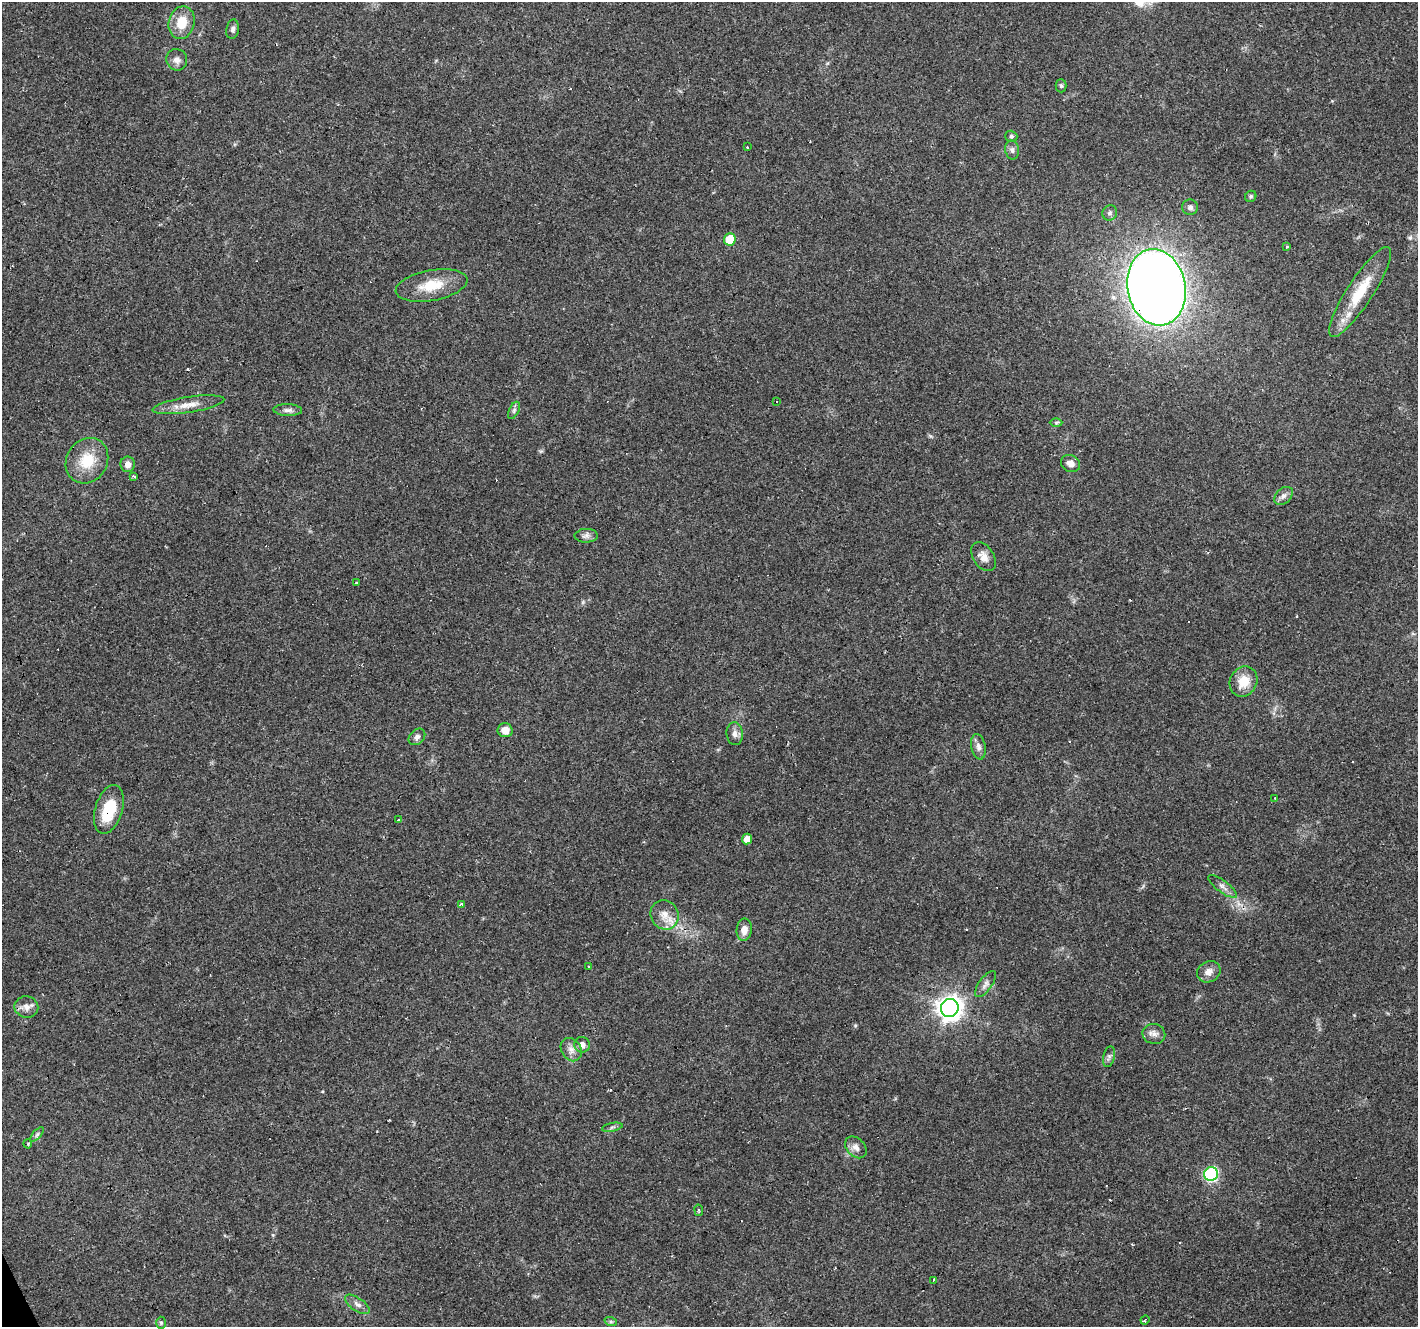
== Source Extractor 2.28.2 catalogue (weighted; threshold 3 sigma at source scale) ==
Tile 7 of 4 x 4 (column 3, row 2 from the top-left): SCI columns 2833-4248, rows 2737-4061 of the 5664 x 5529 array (HDU 1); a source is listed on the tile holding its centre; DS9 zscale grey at full resolution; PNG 1420 x 1329 px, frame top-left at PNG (2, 2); each listed source drawn as its Kron ellipse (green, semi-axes under 4 px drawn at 4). Shown black and unused: <1% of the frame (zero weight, under 3 of 4 exposures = <1% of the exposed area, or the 3 px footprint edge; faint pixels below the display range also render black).
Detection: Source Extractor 2.28.2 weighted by HDU 2 'WHT'; one run over the whole footprint, this tile lists its part. Background 0.117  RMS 0.0059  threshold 0.0265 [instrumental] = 3 sigma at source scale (4.5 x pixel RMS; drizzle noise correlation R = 1.50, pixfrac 1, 0.0396/0.0396 arcsec/px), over >= 5 px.
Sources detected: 69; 8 cosmic-ray / hot-pixel residue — neither listed nor drawn; the other 61 listed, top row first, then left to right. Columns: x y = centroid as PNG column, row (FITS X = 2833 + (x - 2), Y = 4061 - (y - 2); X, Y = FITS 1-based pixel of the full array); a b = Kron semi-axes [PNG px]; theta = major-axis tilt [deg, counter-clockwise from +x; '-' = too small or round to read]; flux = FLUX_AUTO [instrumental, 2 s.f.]
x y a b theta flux
182 23 16 13 76 12
233 29 10 6 81 1.9
177 60 11 10 - 3.2
1061 86 6 5 - 1.1
1011 136 6 5 - 1
747 147 3 3 - 0.97
1012 150 9 7 -80 2
1251 196 6 5 - 1
1190 207 8 7 - 1.8
1110 213 8 7 - 1.6
730 239 6 5 - 15
1287 246 3 3 - 1.1
432 285 36 15 10 17
1156 287 38 29 -78 850
1360 292 53 13 57 23
776 401 3 3 - 0.81
188 405 36 8 9 7.8
288 410 14 6 -2 2.5
514 410 9 5 64 1.5
1056 422 6 4 1 1
87 461 24 20 58 17
1071 463 10 8 -27 3.5
128 464 8 7 - 3.6
134 476 4 3 - 1.2
1283 496 11 7 42 2.7
586 536 11 7 2 2.3
983 557 16 10 -57 4.9
356 583 3 3 - 0.69
1243 681 15 13 60 11
505 730 7 7 - 5.5
735 734 11 8 -85 3.1
417 737 9 7 45 2.2
978 747 13 7 -78 3.1
1275 798 3 3 - 0.71
109 809 25 13 73 20
398 820 3 2 - 1.1
747 839 5 5 - 4.2
1222 886 17 6 -36 2.9
462 904 4 3 - 3.3
664 915 15 13 -56 7.5
744 930 11 7 85 4.9
589 966 3 3 - 1.4
1209 972 12 10 29 4.3
985 984 15 6 54 2.8
26 1007 12 11 - 4.1
950 1008 9 9 - 510
1154 1034 11 10 - 3.3
582 1045 8 7 - 3.9
571 1050 12 9 -57 3.9
1109 1057 10 6 76 1.8
612 1127 10 3 11 1.2
37 1134 9 4 48 1.3
28 1144 4 3 - 0.55
856 1147 12 9 -44 3.5
1211 1174 7 6 - 91
699 1210 6 3 -81 0.59
933 1280 3 3 - 2.5
357 1304 14 6 -35 2.9
1145 1320 5 3 - 0.91
611 1322 6 4 -18 0.89
161 1323 6 5 - 0.94
Overlapping masked pixels (flux is a lower limit): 2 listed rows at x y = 1156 287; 109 809